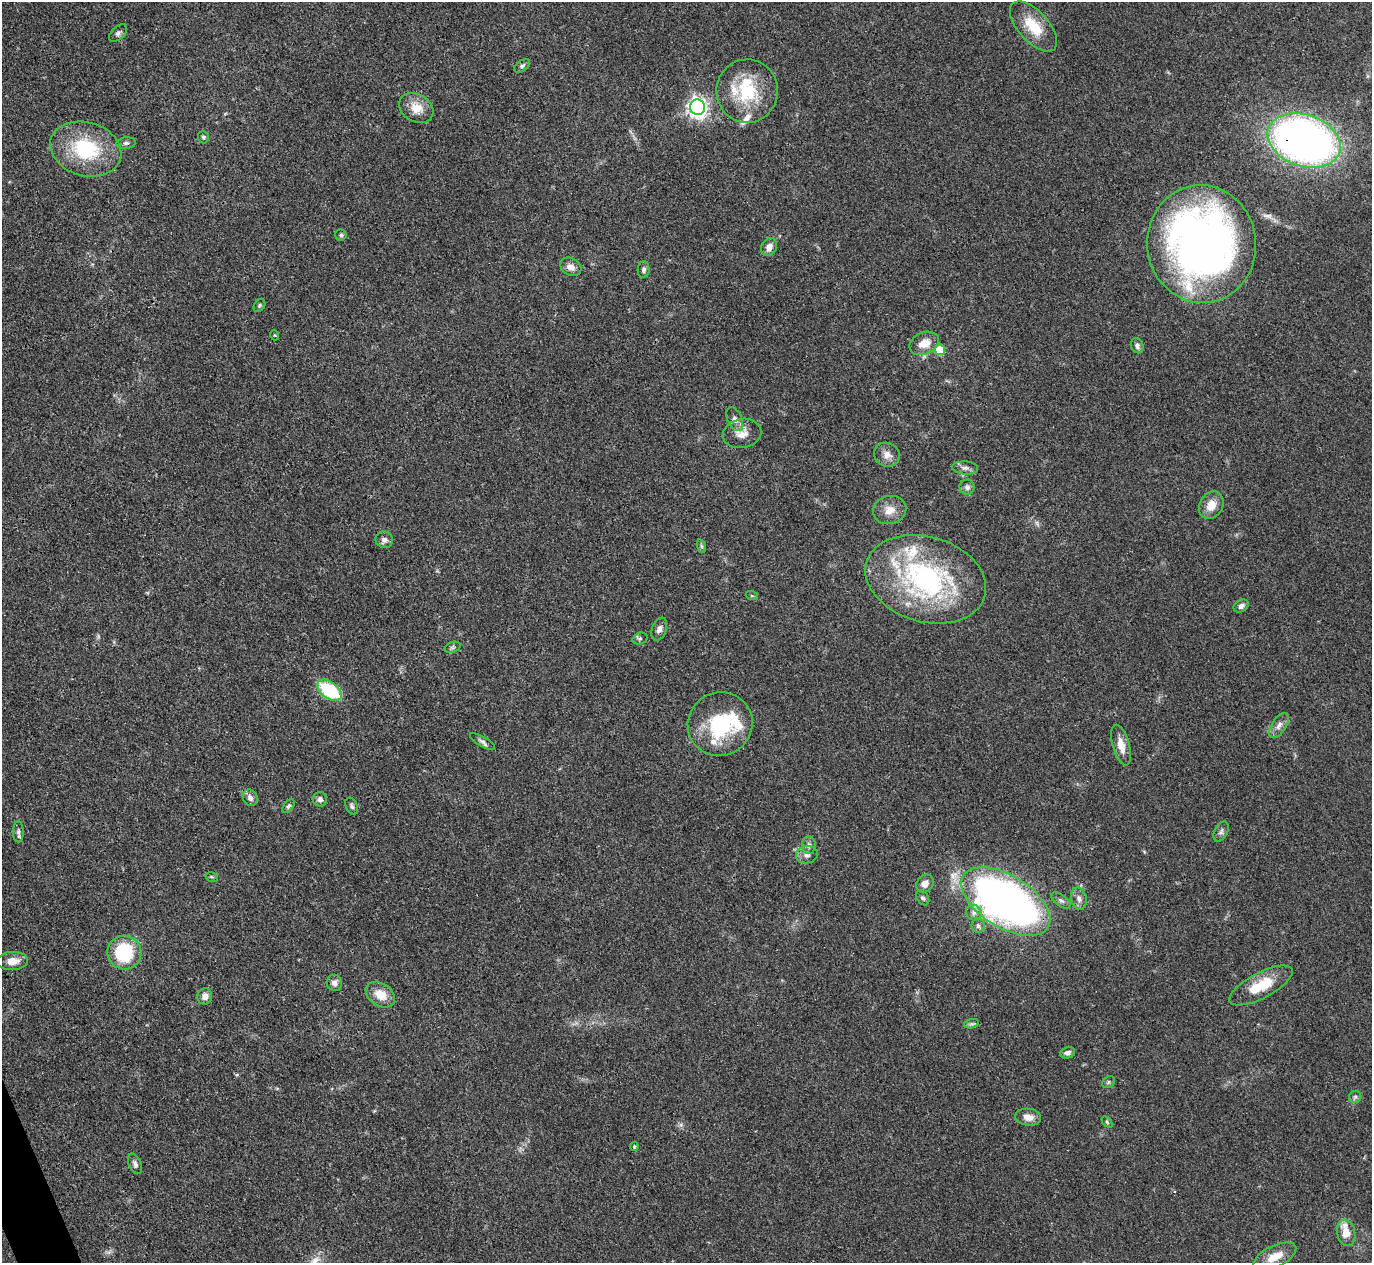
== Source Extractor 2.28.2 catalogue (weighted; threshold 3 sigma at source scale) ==
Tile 7 of 4 x 4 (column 3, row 2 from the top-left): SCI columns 2745-4114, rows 2673-3933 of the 5487 x 5475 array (HDU 1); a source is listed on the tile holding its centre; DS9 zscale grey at full resolution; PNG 1374 x 1265 px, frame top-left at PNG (2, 2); each listed source drawn as its Kron ellipse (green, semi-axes under 4 px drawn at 4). Shown black and unused: <1% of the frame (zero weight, under 3 of 4 exposures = <1% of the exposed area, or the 3 px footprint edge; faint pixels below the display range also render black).
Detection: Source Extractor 2.28.2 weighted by HDU 2 'WHT'; one run over the whole footprint, this tile lists its part. Background 0.0712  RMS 0.0053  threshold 0.0238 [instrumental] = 3 sigma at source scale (4.5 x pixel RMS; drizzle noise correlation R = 1.50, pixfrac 1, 0.05/0.05 arcsec/px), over >= 5 px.
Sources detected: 80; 1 too faint to see at this stretch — neither listed nor drawn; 7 inside a brighter listed object's ellipse — not listed separately; the other 72 listed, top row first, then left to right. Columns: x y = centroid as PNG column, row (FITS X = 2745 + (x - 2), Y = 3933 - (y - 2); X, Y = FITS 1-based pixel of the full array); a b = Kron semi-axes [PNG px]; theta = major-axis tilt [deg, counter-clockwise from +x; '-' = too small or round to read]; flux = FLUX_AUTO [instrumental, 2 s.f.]
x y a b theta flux
1033 26 31 15 -48 16
118 33 11 6 42 1.6
522 66 9 5 33 1.3
747 91 31 30 - 30
698 107 8 7 - 270
416 108 18 13 -30 8.2
203 137 6 5 - 0.97
1304 140 38 26 -19 310
126 143 9 5 7 1.3
86 149 36 26 -16 38
341 235 5 5 - 1
1202 244 59 54 -83 340
769 247 9 7 62 3.7
571 267 11 8 -28 3.7
644 269 8 6 88 1.4
259 305 7 5 56 0.92
274 335 5 3 - 0.4
924 343 15 10 25 7.6
1137 346 8 6 -69 2
940 350 5 5 - 17
735 419 13 7 -66 2.7
742 433 19 14 12 6.2
887 455 13 11 -27 4.1
965 468 13 6 -4 2.3
967 487 7 7 - 1.9
1211 505 14 11 62 7.2
890 510 17 14 15 6.6
384 540 9 8 - 2.4
701 546 7 4 -71 1
926 579 62 42 -16 110
752 596 6 4 -18 0.64
1241 606 8 6 28 2.1
659 629 12 7 69 2.3
640 638 8 5 17 1.1
452 647 8 5 20 1.2
329 690 14 8 -35 37
720 724 33 31 32 40
1279 725 14 7 57 3
483 741 14 5 -30 1.8
1121 745 21 8 -75 6.4
250 798 8 7 - 2.5
320 799 7 7 - 2.1
288 806 8 4 52 1.2
352 806 9 6 -67 1.3
18 832 10 5 -90 1.6
1221 832 11 6 62 1.8
809 845 9 7 -86 2
807 855 11 8 6 2.6
212 877 6 4 -12 0.8
925 884 10 8 49 3.8
923 898 8 5 -55 1.4
1079 898 11 7 -76 3
1006 901 50 26 -32 310
1061 901 11 5 -36 1.8
974 913 8 7 - 2.3
978 926 7 6 - 1.7
124 953 17 17 - 34
12 961 16 9 4 5.6
334 983 8 7 - 2.3
1261 985 35 13 28 17
380 994 16 11 -33 8.7
205 996 8 7 - 3.2
971 1024 7 4 17 1.3
1068 1053 7 5 14 2.1
1109 1082 7 5 38 0.97
1355 1097 6 6 - 1.1
1028 1117 13 8 -8 4.6
1107 1122 6 4 -46 0.67
634 1147 4 4 - 0.85
135 1164 11 6 -66 1.9
1346 1233 13 9 -77 6.4
1275 1257 23 10 26 9.8
Overlapping masked pixels (flux is a lower limit): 1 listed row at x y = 1304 140